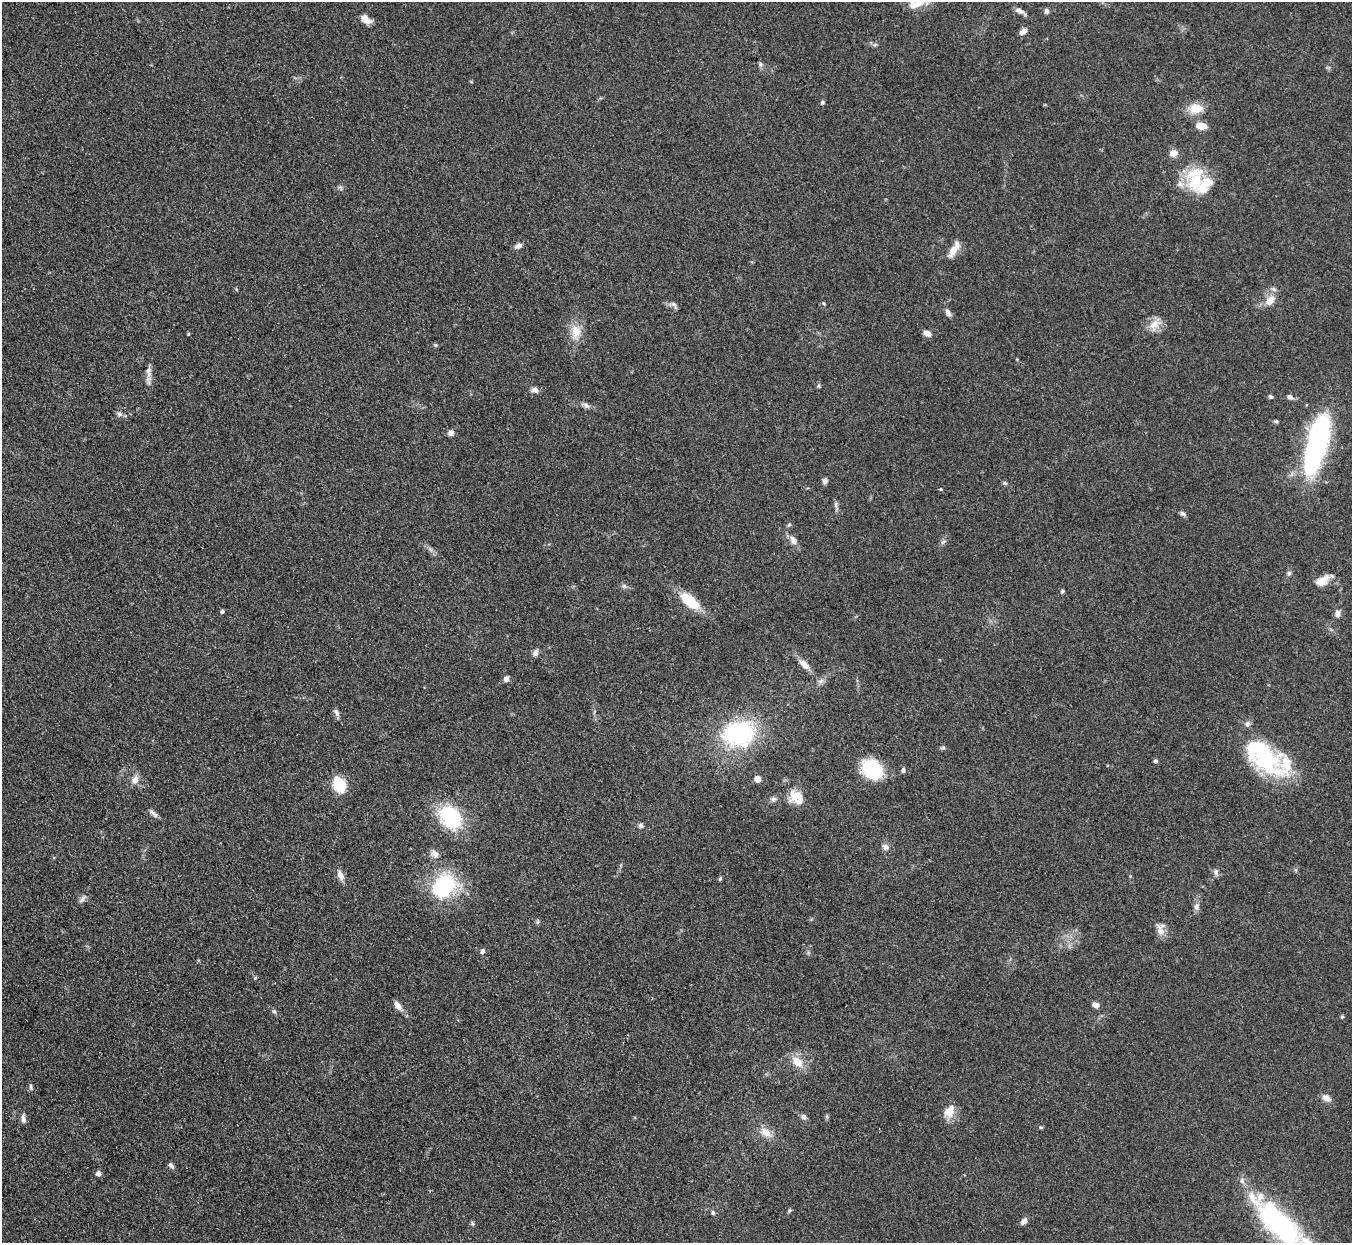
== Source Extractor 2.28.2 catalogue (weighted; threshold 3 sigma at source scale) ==
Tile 7 of 4 x 4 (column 3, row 2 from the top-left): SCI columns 2701-4050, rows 2757-3997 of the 5401 x 5387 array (HDU 1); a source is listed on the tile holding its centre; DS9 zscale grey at full resolution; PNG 1354 x 1245 px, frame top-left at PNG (2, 2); no overlay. Shown black and unused: <1% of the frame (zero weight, under 3 of 4 exposures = <1% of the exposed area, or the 3 px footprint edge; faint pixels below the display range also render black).
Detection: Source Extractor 2.28.2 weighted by HDU 2 'WHT'; one run over the whole footprint, this tile lists its part. Background 0.111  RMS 0.0067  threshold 0.0301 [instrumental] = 3 sigma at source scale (4.5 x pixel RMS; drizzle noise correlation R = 1.50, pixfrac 1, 0.05/0.05 arcsec/px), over >= 5 px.
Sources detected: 106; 2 inside a brighter object's white glare — not listed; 8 inside a brighter listed object's ellipse — not listed separately; the other 96 listed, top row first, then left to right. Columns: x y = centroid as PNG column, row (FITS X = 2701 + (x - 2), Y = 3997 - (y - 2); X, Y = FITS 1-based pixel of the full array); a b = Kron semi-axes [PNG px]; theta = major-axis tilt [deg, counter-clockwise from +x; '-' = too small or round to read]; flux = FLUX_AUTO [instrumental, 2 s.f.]
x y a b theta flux
918 3 30 12 21 13
1019 11 12 6 -26 3.4
1047 11 6 6 - 1.8
366 19 15 8 -34 5.4
1023 32 10 6 32 3.3
760 64 8 6 -79 1.6
822 102 5 5 - 1.1
1196 108 20 13 4 11
1201 126 11 6 -4 9.3
1173 153 5 5 - 11
1195 182 29 22 67 26
518 246 9 6 31 3.1
953 250 19 9 59 7.7
1270 300 14 10 54 7.4
824 304 5 3 - 0.75
674 305 13 5 -56 1.8
948 312 10 6 -64 2.6
1154 325 19 12 51 7.9
576 332 21 13 89 11
927 333 9 6 -26 3.5
188 334 4 4 - 0.66
435 345 5 5 - 0.89
149 371 20 7 -89 4.8
535 390 8 7 - 3.1
1271 397 5 5 - 1.2
1290 397 9 6 -29 2.3
586 405 10 6 -38 2.2
119 414 7 7 - 2.2
451 433 7 6 - 3.2
1316 445 64 19 75 130
825 481 8 6 73 1.8
1005 483 7 4 -35 1
940 489 4 4 - 0.64
836 506 14 4 -75 2
1182 513 8 5 -30 1.9
789 525 6 4 43 1.1
793 540 13 8 -59 4.4
943 542 8 5 30 1.6
430 549 8 5 -59 1.9
1289 573 6 6 - 1.3
1322 581 17 10 37 7.8
624 586 6 6 - 1.6
1062 591 5 4 - 0.9
690 601 20 10 -40 25
222 611 5 4 - 1.5
1337 613 9 7 87 2.8
536 652 9 6 65 2.6
804 664 15 8 -43 5.7
506 679 7 6 - 2.9
821 681 8 5 45 2.2
336 712 11 6 -58 2.2
1247 724 8 6 44 2.2
738 733 33 26 10 85
943 748 6 5 - 1.3
1155 761 5 4 - 1.5
1267 761 41 33 -58 51
872 769 19 14 -39 47
903 770 6 5 - 1.7
135 779 12 9 68 4.5
757 779 5 5 - 11
339 785 14 11 -60 23
773 799 8 6 15 2.1
799 800 36 14 -62 12
153 813 14 5 -39 2.5
451 817 28 20 -48 51
641 825 6 6 - 2
885 847 10 8 -34 3.1
434 854 12 8 -37 3.7
1216 872 9 7 -83 2.2
340 875 14 7 -64 4.5
720 879 6 4 68 0.95
444 886 34 27 40 50
82 899 11 6 53 2.5
1196 906 10 7 71 2.7
537 922 8 3 71 0.93
1160 931 11 9 -32 4.5
482 951 5 5 - 2.5
1096 1005 7 5 -16 3.3
398 1006 11 7 -56 4.5
274 1011 7 5 -61 1.3
1342 1017 4 4 - 0.9
797 1062 16 10 -44 10
31 1087 9 4 -74 1.3
1326 1098 11 7 -31 4.1
949 1111 19 12 59 8.5
804 1117 7 6 - 2.3
23 1119 13 5 -83 2.6
1041 1127 6 4 -20 0.94
766 1132 17 11 -33 7.7
171 1165 8 5 -53 2.2
98 1173 6 5 - 2.9
789 1210 6 4 48 0.99
713 1213 5 5 - 1.3
1024 1221 9 6 38 2.9
472 1223 6 4 -48 1
1282 1227 71 32 -53 100
Isophote crosses this tile's border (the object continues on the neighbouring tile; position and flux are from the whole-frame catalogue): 2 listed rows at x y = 918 3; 1282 1227